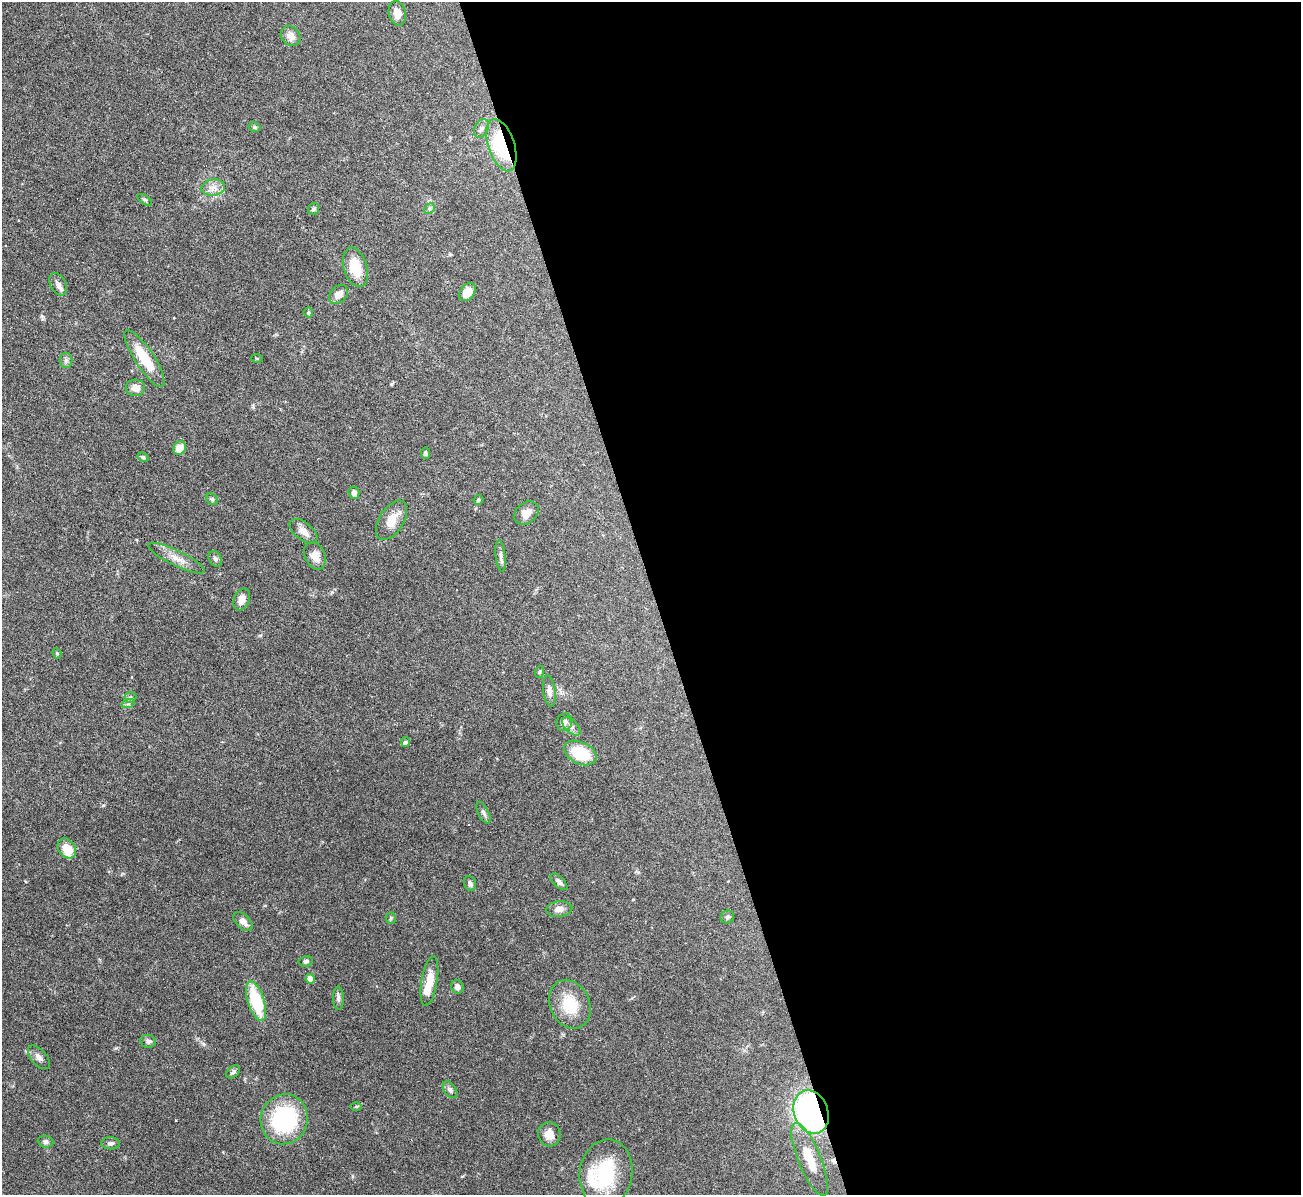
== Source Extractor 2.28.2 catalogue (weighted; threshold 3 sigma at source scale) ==
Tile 8 of 4 x 4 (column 4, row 2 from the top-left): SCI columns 3899-5197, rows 2531-3723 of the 5198 x 5182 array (HDU 1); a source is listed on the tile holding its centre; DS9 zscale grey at full resolution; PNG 1303 x 1197 px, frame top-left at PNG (2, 2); each listed source drawn as its Kron ellipse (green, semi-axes under 4 px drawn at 4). Shown black and unused: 50% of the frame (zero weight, under 3 of 6 exposures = <1% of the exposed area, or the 3 px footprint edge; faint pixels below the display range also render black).
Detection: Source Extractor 2.28.2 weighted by HDU 2 'WHT'; one run over the whole footprint, this tile lists its part. Background 0.09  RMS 0.0033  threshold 0.0134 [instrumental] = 3 sigma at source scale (4.09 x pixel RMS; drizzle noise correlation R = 1.36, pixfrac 0.8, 0.05/0.05 arcsec/px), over >= 5 px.
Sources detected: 73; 2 inside a brighter object's white glare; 2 cosmic-ray / hot-pixel residue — neither listed nor drawn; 1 inside a brighter listed object's ellipse — not listed separately; the other 68 listed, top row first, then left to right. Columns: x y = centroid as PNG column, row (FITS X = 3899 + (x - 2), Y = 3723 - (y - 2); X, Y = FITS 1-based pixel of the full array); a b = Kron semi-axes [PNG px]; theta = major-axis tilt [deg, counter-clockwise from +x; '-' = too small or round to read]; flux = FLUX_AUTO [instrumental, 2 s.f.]
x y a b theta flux
397 13 12 8 -77 2.6
291 36 11 9 -47 2.3
254 127 6 4 -16 0.47
481 128 10 6 66 1.2
501 145 27 13 -71 24
213 187 12 8 8 2.1
145 200 8 4 -35 0.54
313 209 6 5 - 0.61
429 209 6 4 46 0.51
355 267 20 11 -73 7.5
58 284 12 8 -61 1.6
467 292 10 7 53 4.4
338 294 11 8 43 2.4
308 313 5 5 - 0.49
257 358 6 4 -3 0.29
145 359 33 9 -57 9.6
66 360 7 6 - 0.86
135 388 10 8 -3 2.7
179 448 7 6 - 3.5
425 453 6 4 -80 0.53
143 457 6 4 -20 0.49
354 493 6 5 - 1.1
212 499 6 5 - 0.55
478 500 5 4 - 0.5
526 513 13 10 42 2.8
392 520 22 12 57 4.5
303 531 16 9 -38 2.2
315 556 14 10 -65 2.9
501 556 16 5 -83 1.2
176 558 31 7 -26 3.6
215 559 8 6 -61 0.88
242 600 11 7 67 2
57 653 5 4 - 0.42
539 672 6 3 70 0.32
549 691 15 6 -82 1.5
130 697 6 5 - 0.63
128 704 7 4 18 0.65
564 722 9 7 66 1.4
571 726 11 6 -45 1.3
405 742 5 4 - 0.74
580 753 17 11 -26 11
483 813 12 5 -63 0.88
67 848 11 8 -52 5
559 882 10 5 -44 0.95
470 883 8 6 -70 0.94
559 909 13 8 7 1.7
727 917 7 6 - 0.75
391 918 5 5 - 0.42
243 921 12 7 -45 2
306 961 7 5 10 0.71
310 979 5 4 - 3.2
429 981 25 8 80 5.1
457 987 7 6 - 1.3
338 998 11 5 -89 0.91
256 1001 20 8 -72 17
570 1004 25 20 -64 9.5
148 1041 8 6 -10 0.99
39 1057 14 7 -48 1.5
233 1072 8 5 42 0.7
450 1090 9 6 -53 1.1
356 1106 6 4 1 0.34
811 1112 22 17 -68 80
284 1119 25 23 69 30
549 1134 12 11 - 2.8
46 1142 8 6 -4 0.93
110 1143 9 6 1 0.85
809 1159 39 11 -68 7.7
606 1173 34 26 81 20
Overlapping masked pixels (flux is a lower limit): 2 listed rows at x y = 501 145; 811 1112
Unlisted compact peaks at least as high as the median listed source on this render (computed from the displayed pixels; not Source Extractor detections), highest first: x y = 203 1044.